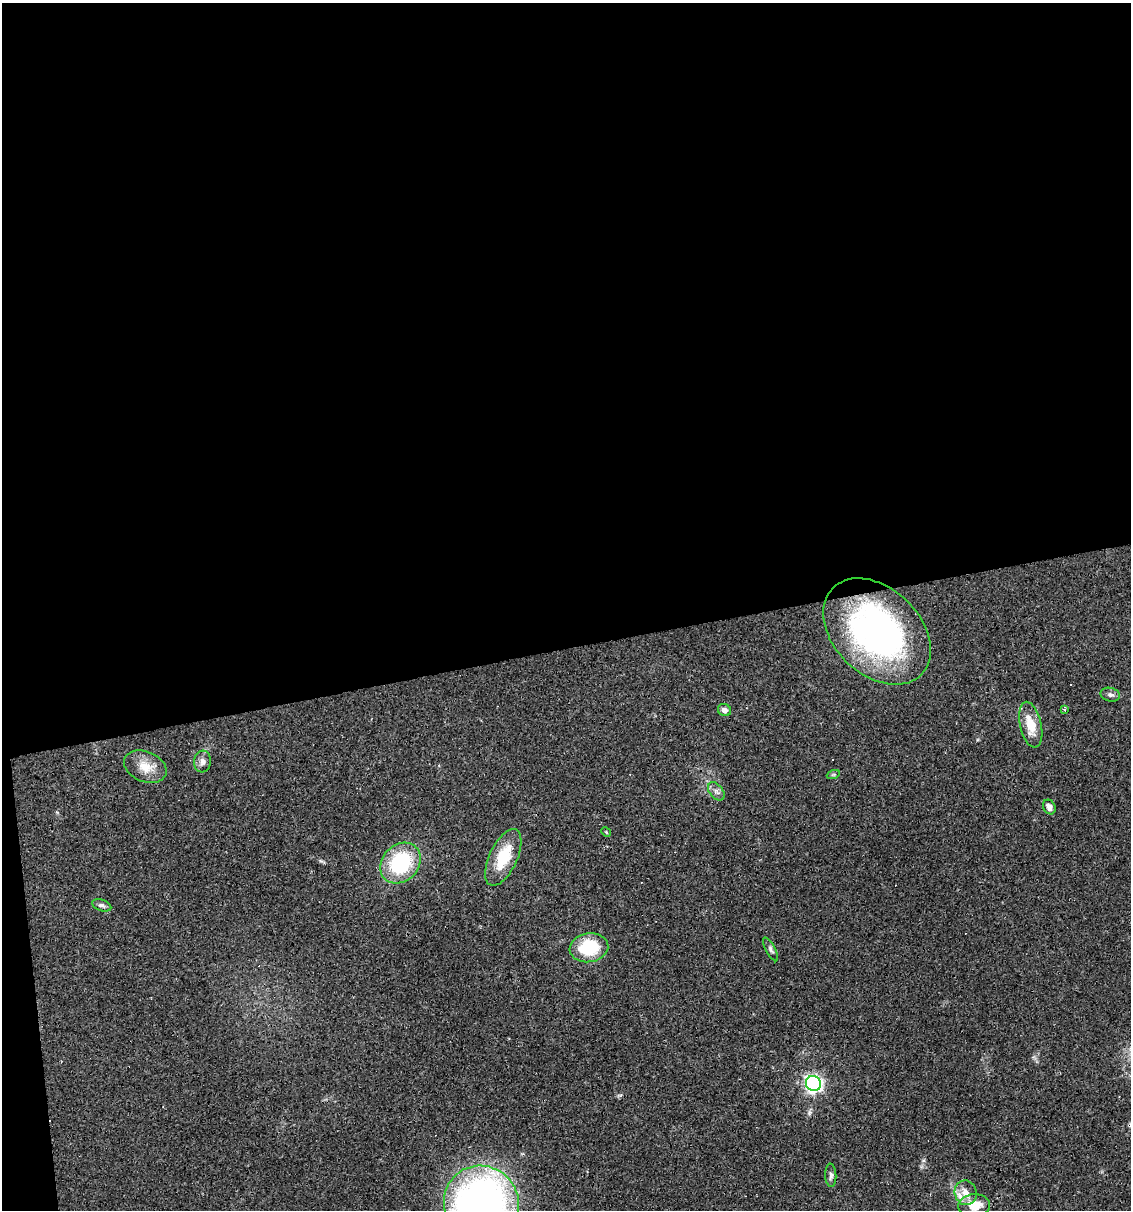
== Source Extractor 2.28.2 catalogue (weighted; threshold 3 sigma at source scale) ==
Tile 1 of 4 x 4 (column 1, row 1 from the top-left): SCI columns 67-1195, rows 3625-4832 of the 4603 x 4832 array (HDU 1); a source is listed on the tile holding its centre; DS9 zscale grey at full resolution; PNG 1133 x 1212 px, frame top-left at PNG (2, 3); each listed source drawn as its Kron ellipse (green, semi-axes under 4 px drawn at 4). Shown black and unused: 55% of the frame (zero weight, under 2 of 3 exposures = <1% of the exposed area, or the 3 px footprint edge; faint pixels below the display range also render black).
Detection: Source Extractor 2.28.2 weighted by HDU 2 'WHT'; one run over the whole footprint, this tile lists its part. Background 0.0829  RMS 0.0064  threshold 0.0286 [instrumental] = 3 sigma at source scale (4.5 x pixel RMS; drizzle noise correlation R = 1.50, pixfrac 1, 0.0396/0.0396 arcsec/px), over >= 5 px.
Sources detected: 30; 7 cosmic-ray / hot-pixel residue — neither listed nor drawn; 2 inside a brighter listed object's ellipse — not listed separately; the other 21 listed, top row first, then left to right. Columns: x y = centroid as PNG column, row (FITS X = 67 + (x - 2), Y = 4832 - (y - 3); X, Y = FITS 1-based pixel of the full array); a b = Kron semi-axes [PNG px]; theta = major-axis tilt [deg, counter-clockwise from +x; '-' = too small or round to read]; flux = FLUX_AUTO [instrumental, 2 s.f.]
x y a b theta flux
877 631 62 43 -44 210
1110 695 10 6 -14 2
724 710 7 6 - 3
1065 710 3 3 - 13
1031 725 23 10 -77 14
203 761 11 8 83 3.4
145 767 22 15 -23 11
833 775 7 4 19 1
716 791 10 6 -51 2.6
1049 807 8 6 -61 3.5
606 832 5 4 - 0.66
503 857 30 14 65 23
401 863 22 18 47 48
102 905 10 5 -20 1.9
589 948 19 14 8 28
770 949 13 4 -62 1.9
813 1083 8 7 - 180
831 1175 12 5 -86 2
966 1193 12 11 - 6.5
482 1204 39 37 -55 350
974 1206 16 11 4 11
Isophote crosses this tile's border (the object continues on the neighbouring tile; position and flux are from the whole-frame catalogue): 1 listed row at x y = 482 1204